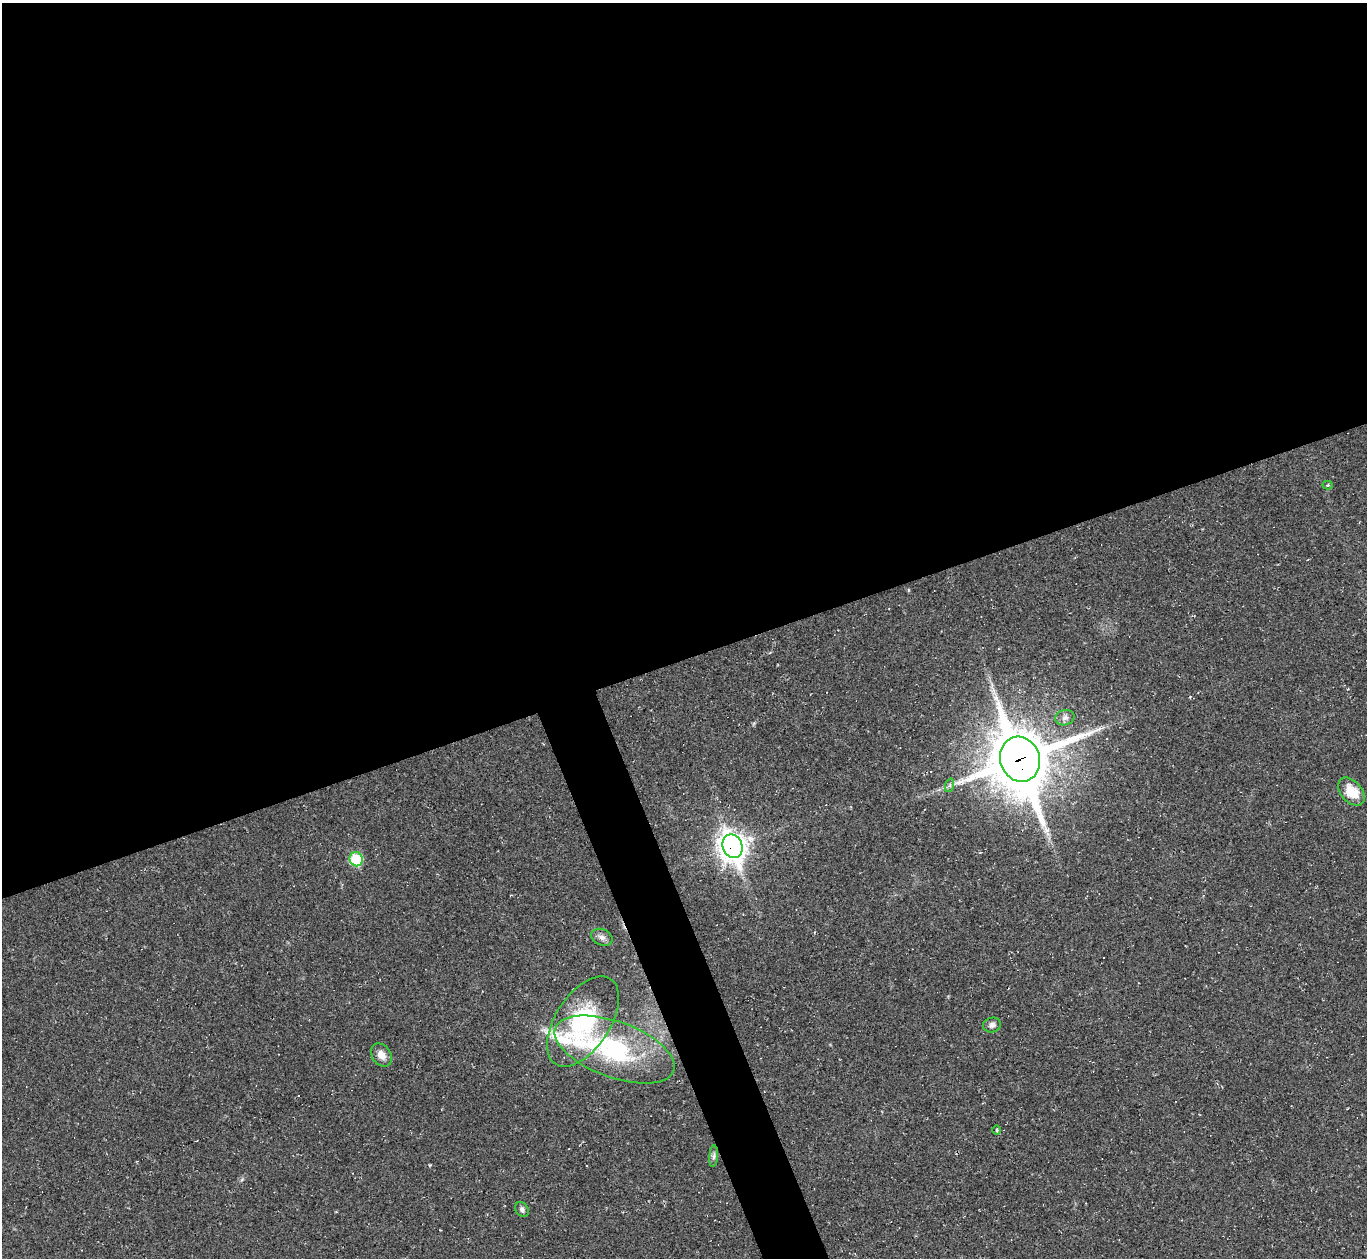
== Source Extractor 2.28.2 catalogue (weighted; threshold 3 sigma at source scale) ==
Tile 2 of 4 x 4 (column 2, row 1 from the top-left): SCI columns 1366-2730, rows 4041-5296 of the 5459 x 5444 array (HDU 1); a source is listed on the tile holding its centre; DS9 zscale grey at full resolution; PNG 1369 x 1260 px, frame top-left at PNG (2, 3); each listed source drawn as its Kron ellipse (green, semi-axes under 4 px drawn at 4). Shown black and unused: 55% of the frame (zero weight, under 2 of 3 exposures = <1% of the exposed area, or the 3 px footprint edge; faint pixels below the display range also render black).
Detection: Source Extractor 2.28.2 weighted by HDU 2 'WHT'; one run over the whole footprint, this tile lists its part. Background 0.0485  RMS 0.0067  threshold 0.0303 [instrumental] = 3 sigma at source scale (4.5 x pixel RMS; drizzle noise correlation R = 1.50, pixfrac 1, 0.05/0.05 arcsec/px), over >= 5 px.
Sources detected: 17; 2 cosmic-ray / hot-pixel residue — neither listed nor drawn; the other 15 listed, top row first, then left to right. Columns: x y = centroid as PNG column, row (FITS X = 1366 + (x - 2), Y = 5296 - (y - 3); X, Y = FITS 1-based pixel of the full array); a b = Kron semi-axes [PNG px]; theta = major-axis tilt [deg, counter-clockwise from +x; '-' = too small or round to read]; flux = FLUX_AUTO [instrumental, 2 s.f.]
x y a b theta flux
1328 485 5 4 - 0.8
1065 718 9 7 18 2.7
1020 759 23 20 -72 4300
950 785 7 4 71 1.3
1351 792 16 10 -49 13
732 846 12 9 -68 680
356 859 7 6 - 31
602 937 11 8 -23 3
583 1022 51 27 57 110
992 1025 9 7 16 2.5
615 1049 63 28 -20 86
381 1055 12 9 -55 5.5
997 1130 4 3 - 0.67
714 1156 11 4 85 1.8
522 1209 8 6 -59 2
Overlapping masked pixels (flux is a lower limit): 2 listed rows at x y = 1020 759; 732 846
Unlisted compact peaks at least as high as the median listed source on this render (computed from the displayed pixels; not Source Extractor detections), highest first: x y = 430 1165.